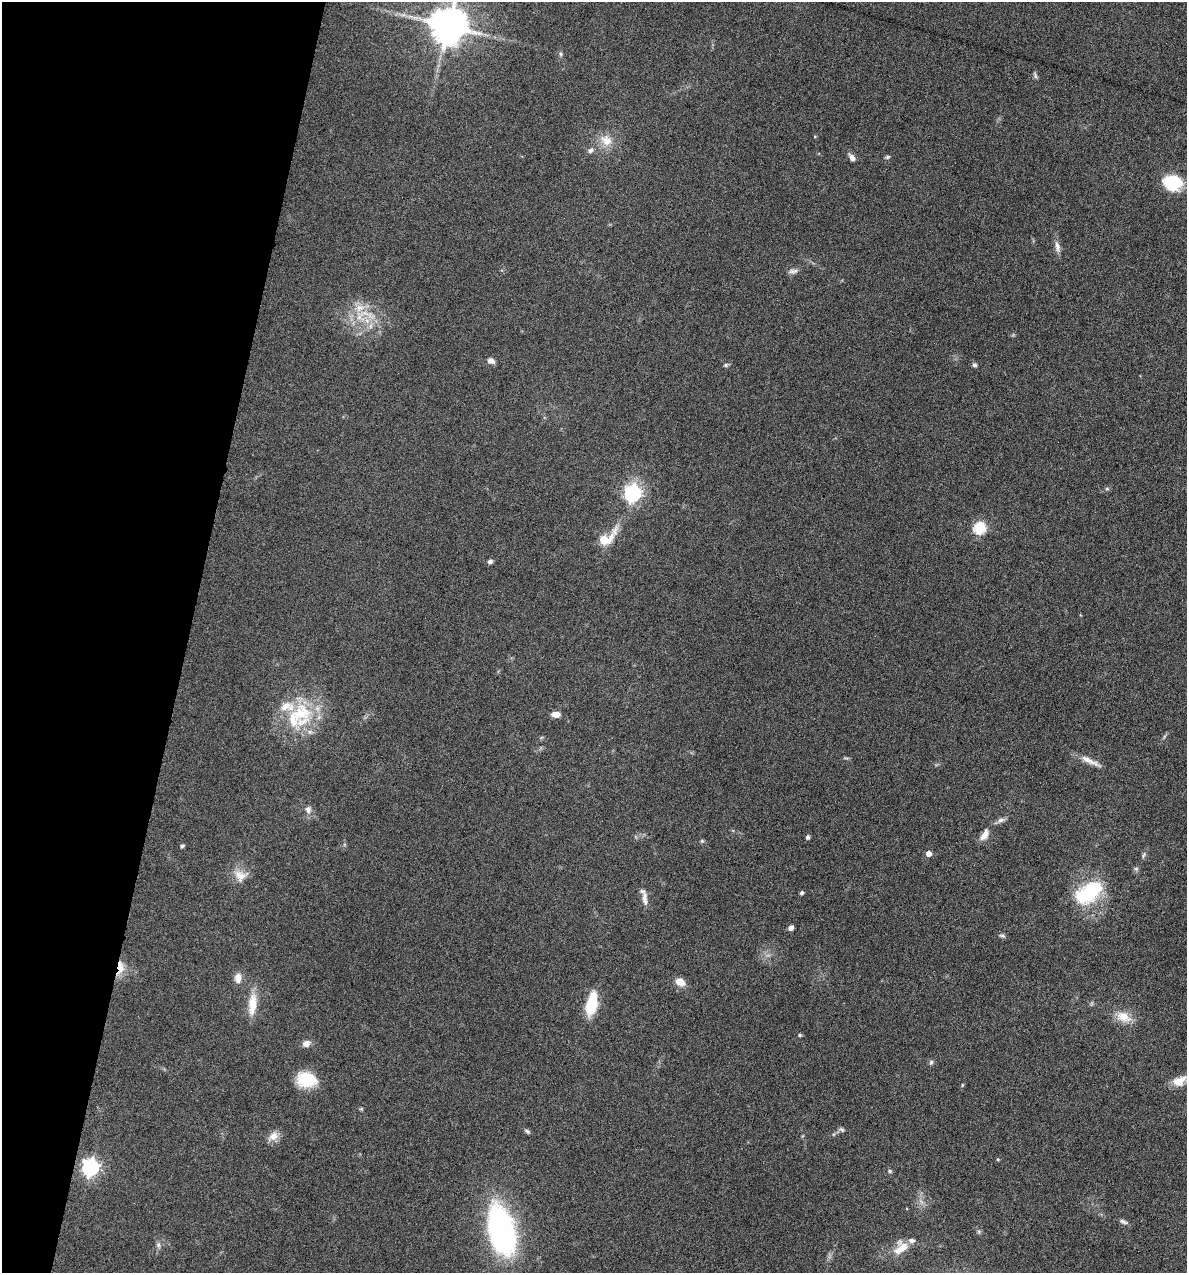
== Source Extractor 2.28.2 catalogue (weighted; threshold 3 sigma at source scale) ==
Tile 9 of 4 x 4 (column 1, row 3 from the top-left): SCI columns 122-1306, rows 1272-2542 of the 5105 x 5085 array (HDU 1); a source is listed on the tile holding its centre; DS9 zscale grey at full resolution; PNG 1189 x 1275 px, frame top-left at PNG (2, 2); no overlay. Shown black and unused: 16% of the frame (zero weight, under 4 of 8 exposures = <1% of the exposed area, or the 3 px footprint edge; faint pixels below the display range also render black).
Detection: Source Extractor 2.28.2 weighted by HDU 2 'WHT'; one run over the whole footprint, this tile lists its part. Background 0.189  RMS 0.0062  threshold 0.0253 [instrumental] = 3 sigma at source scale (4.09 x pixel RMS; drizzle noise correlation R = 1.36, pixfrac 0.8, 0.05/0.05 arcsec/px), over >= 5 px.
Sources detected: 65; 1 inside a brighter object's white glare — not listed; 4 inside a brighter listed object's ellipse — not listed separately; the other 60 listed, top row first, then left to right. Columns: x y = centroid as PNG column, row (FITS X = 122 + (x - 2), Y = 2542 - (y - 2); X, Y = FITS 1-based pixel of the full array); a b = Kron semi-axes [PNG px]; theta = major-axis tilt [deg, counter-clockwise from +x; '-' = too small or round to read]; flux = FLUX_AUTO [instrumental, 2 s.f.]
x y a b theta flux
448 25 10 10 - 1700
561 54 6 5 - 0.96
1035 75 10 4 -71 1.1
606 140 19 14 -33 8.9
591 150 8 7 - 1.8
852 157 9 5 -56 2.9
888 157 7 5 21 0.91
1169 180 27 15 -47 20
1057 247 16 6 -78 3.3
793 271 13 5 7 2.2
359 308 13 11 15 7.1
367 321 9 7 -55 3.9
491 361 8 6 -24 3
726 365 6 5 - 0.99
974 365 6 5 - 1.1
1107 489 6 4 -18 0.73
632 493 7 7 - 180
979 528 6 6 - 58
605 539 12 6 35 25
490 561 6 5 - 1.6
301 713 32 27 24 35
556 714 9 6 -1 3.5
1090 761 33 6 -26 5.6
308 809 10 8 -82 2.9
1001 820 11 6 18 2.2
985 835 15 8 58 4.8
808 837 5 4 - 1.5
702 841 5 5 - 0.8
182 846 6 4 17 0.92
928 853 5 5 - 4
1144 855 9 3 68 0.99
240 876 18 15 -18 7.2
1089 892 33 18 34 38
802 893 4 4 - 1.1
645 899 21 7 -85 4.1
791 928 5 4 - 2.5
1002 936 9 4 -16 1.2
120 967 21 9 86 6.4
238 978 11 8 87 4.5
680 982 10 8 -25 6.2
592 1003 22 10 79 23
252 1004 30 11 85 11
1123 1017 21 12 -23 9.1
800 1035 5 4 - 0.71
306 1043 10 7 25 3.4
931 1062 7 5 72 1.2
306 1080 22 16 -6 18
1179 1081 19 12 28 7.8
962 1085 6 3 72 0.59
361 1109 6 4 18 0.66
842 1130 8 5 -40 1.1
527 1131 8 5 -31 1.2
273 1136 15 10 36 4.6
90 1167 7 7 - 200
890 1171 6 4 -23 0.88
1123 1222 11 5 -23 1.7
502 1230 48 23 -76 130
979 1232 6 4 -20 0.9
158 1245 7 5 -70 1.5
901 1248 20 13 47 9.4
Overlapping masked pixels (flux is a lower limit): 1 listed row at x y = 120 967
Isophote crosses this tile's border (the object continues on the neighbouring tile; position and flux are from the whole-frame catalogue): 1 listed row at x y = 448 25